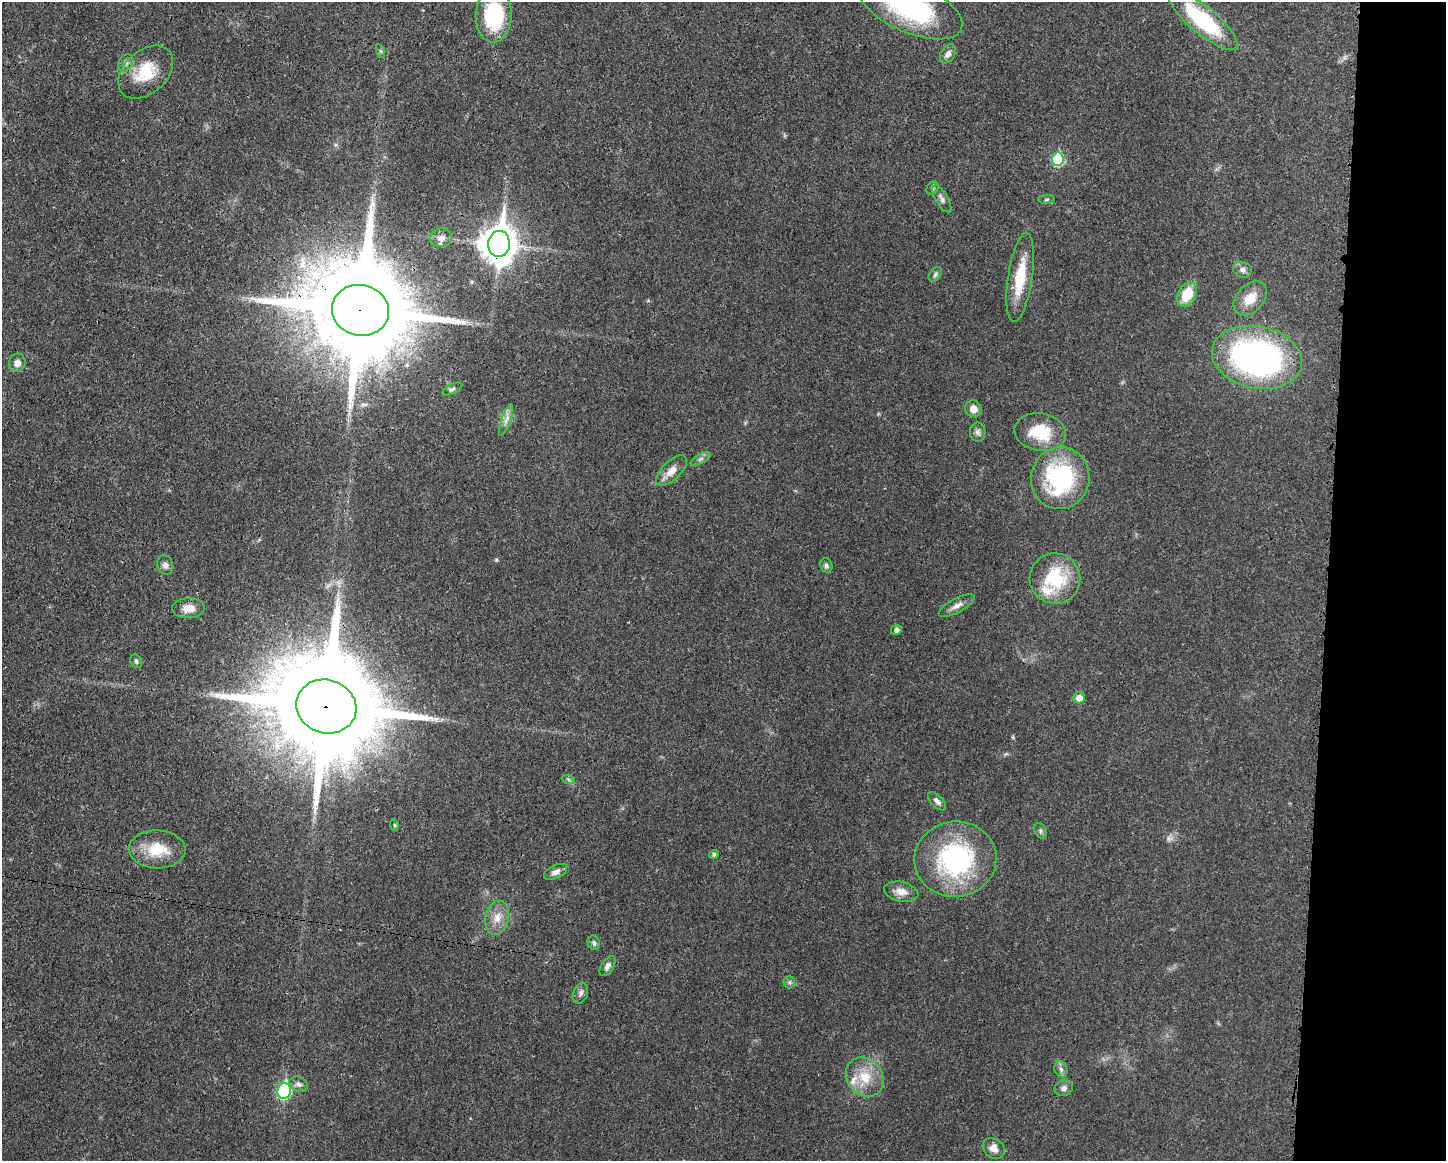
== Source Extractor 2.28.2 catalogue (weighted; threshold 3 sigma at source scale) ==
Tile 9 of 3 x 4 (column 3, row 3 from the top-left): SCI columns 3006-4449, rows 1166-2324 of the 4680 x 4647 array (HDU 1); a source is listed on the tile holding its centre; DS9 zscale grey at full resolution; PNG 1448 x 1163 px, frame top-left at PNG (2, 2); each listed source drawn as its Kron ellipse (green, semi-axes under 4 px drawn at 4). Shown black and unused: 8% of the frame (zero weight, under 3 of 4 exposures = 1% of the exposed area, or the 3 px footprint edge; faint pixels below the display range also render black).
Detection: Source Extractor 2.28.2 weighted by HDU 2 'WHT'; one run over the whole footprint, this tile lists its part. Background 0.021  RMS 0.0023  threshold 0.0103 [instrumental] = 3 sigma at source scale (4.5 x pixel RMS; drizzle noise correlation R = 1.50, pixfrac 1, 0.05/0.05 arcsec/px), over >= 5 px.
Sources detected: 61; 1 too faint to see at this stretch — neither listed nor drawn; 2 inside a brighter listed object's ellipse — not listed separately; the other 58 listed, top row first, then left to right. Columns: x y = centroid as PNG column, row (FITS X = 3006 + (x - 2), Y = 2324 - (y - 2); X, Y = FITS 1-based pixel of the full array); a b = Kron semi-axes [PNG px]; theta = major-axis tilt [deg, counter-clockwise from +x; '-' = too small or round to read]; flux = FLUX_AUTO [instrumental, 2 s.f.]
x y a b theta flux
910 7 55 25 -23 31
494 15 27 18 88 17
1203 20 43 13 -40 20
381 51 7 4 -71 0.35
948 54 10 6 57 1.1
126 63 9 6 62 0.86
146 72 31 21 42 8.3
1058 159 7 6 - 16
933 188 7 5 51 0.48
942 199 15 6 -60 0.94
1047 199 8 4 2 0.36
441 238 11 9 8 1.4
499 244 13 10 84 480
1242 270 10 7 -19 1
935 274 8 5 51 0.48
1020 277 45 12 82 8.4
1187 294 13 8 62 6.4
1250 298 19 13 47 4.3
360 310 29 25 -13 6400
1257 357 45 31 -12 74
17 363 9 8 - 1.5
452 389 11 5 25 0.54
973 409 8 8 - 1.9
506 420 17 4 71 1.3
978 432 9 8 - 0.86
1040 432 26 18 -10 8.6
700 459 11 4 26 0.67
671 471 19 9 44 2.4
1060 478 31 29 79 28
165 565 10 8 -71 0.96
826 565 7 6 - 0.61
1055 579 25 25 - 13
957 606 20 7 28 1.6
188 608 16 10 3 2.6
896 630 5 5 - 1
136 661 7 5 -64 0.53
1079 698 6 5 - 2
326 706 30 26 -17 7200
568 779 7 4 -19 0.4
937 801 11 6 -46 0.92
394 825 6 3 -70 0.26
1040 831 8 6 -59 0.54
157 849 28 19 -2 7.4
714 854 4 4 - 0.57
955 859 41 37 6 32
556 872 12 6 26 1.2
901 892 17 9 -12 2.3
497 918 17 11 78 2.9
594 943 7 6 - 0.6
607 966 11 6 57 0.98
789 982 6 6 - 0.45
581 993 11 7 71 0.86
1061 1069 8 6 -69 0.73
865 1077 21 17 -50 5.8
299 1084 9 7 -21 0.88
1064 1088 9 8 - 0.91
284 1091 8 6 83 24
994 1148 12 9 -39 1.8
Overlapping masked pixels (flux is a lower limit): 5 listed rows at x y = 499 244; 1020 277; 360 310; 1257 357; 326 706
Isophote crosses this tile's border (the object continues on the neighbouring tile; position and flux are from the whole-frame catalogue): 2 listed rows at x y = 910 7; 494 15